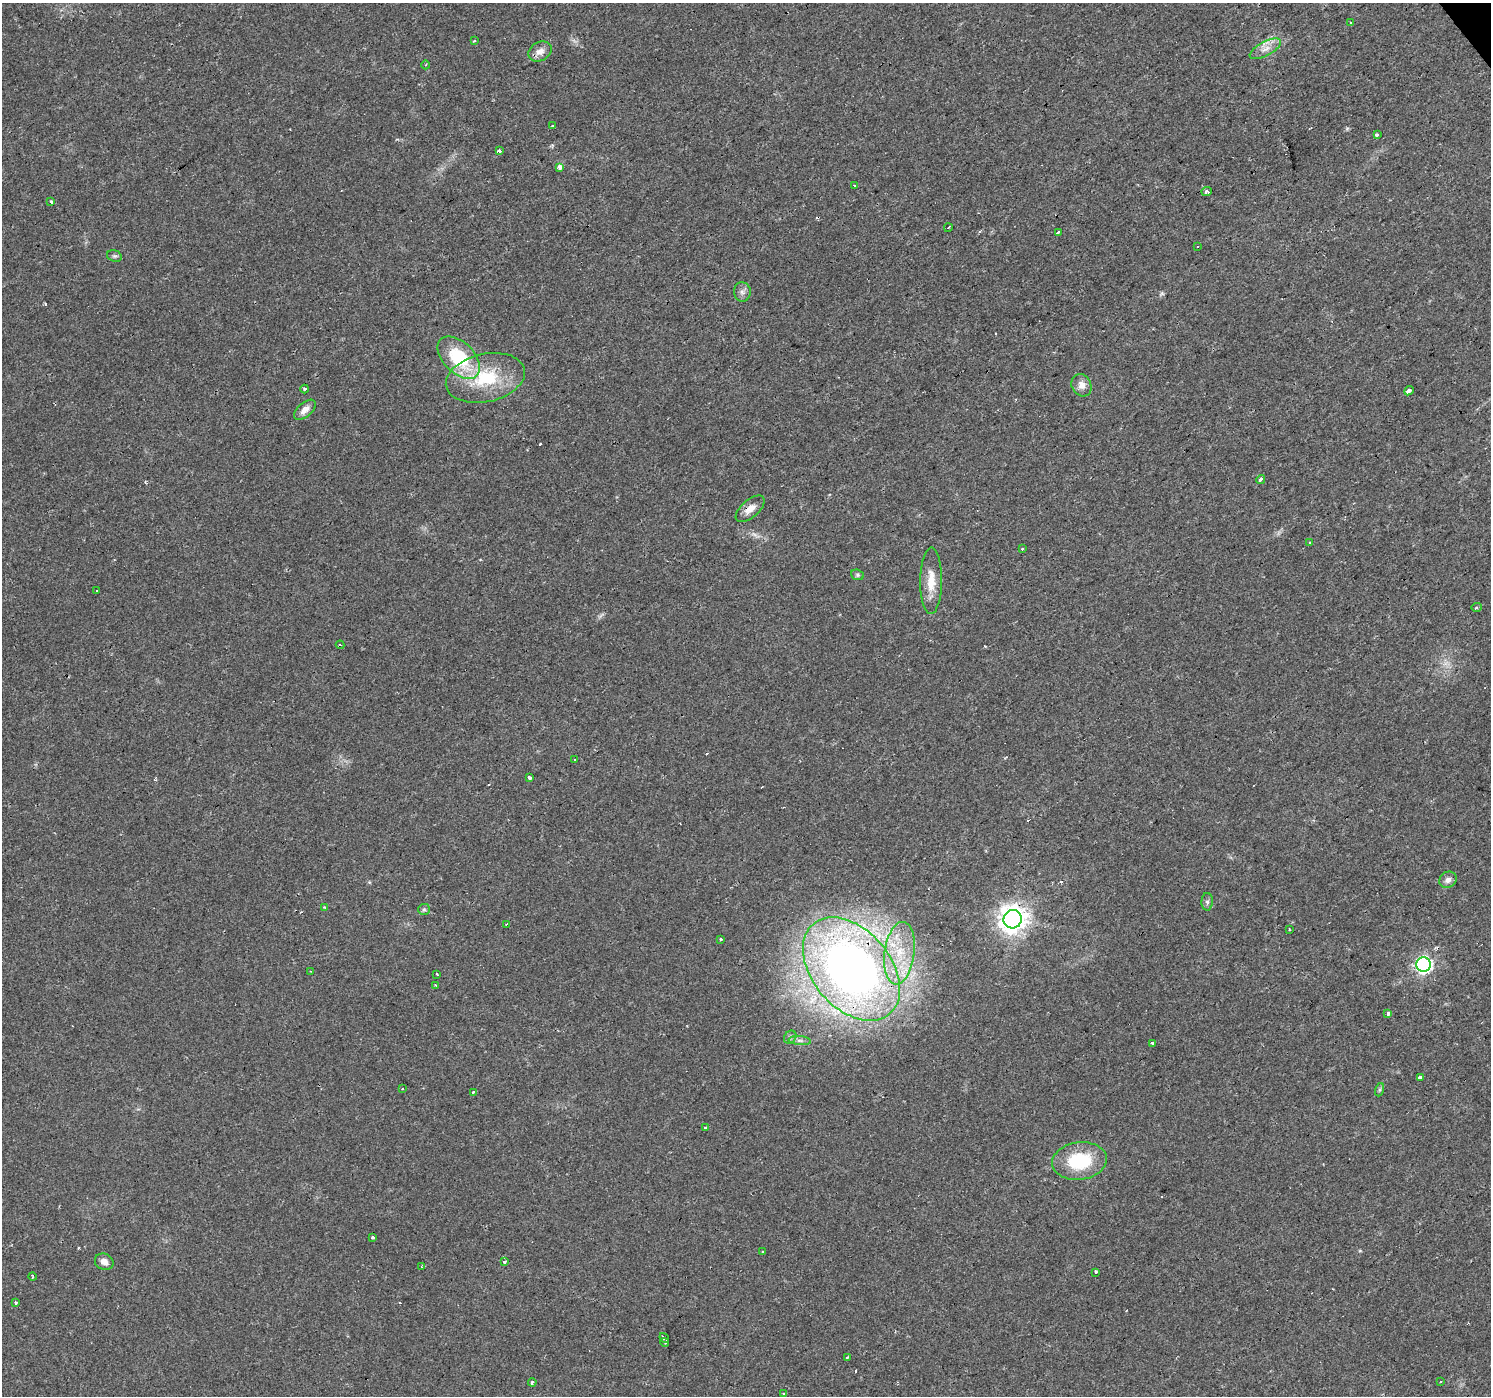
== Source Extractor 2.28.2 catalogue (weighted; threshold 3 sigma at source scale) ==
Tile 10 of 4 x 4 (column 2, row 3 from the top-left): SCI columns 1492-2980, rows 1585-2978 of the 5959 x 5893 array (HDU 1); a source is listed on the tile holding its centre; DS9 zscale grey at full resolution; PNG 1493 x 1398 px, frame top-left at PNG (2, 3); each listed source drawn as its Kron ellipse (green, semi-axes under 4 px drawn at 4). Shown black and unused: <1% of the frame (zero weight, under 2 of 3 exposures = <1% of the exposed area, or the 3 px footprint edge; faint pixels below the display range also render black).
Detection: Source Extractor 2.28.2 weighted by HDU 2 'WHT'; one run over the whole footprint, this tile lists its part. Background 0.0205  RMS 0.0033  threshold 0.0149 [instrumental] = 3 sigma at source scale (4.5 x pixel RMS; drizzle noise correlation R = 1.50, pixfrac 1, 0.0396/0.0396 arcsec/px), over >= 5 px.
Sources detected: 86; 2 too faint to see at this stretch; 12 cosmic-ray / hot-pixel residue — neither listed nor drawn; the other 72 listed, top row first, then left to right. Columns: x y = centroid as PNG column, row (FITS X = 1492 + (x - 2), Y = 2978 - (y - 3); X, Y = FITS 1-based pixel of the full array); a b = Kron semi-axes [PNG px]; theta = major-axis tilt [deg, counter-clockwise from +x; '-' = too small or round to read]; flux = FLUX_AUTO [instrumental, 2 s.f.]
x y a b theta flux
1350 23 3 3 - 0.78
475 41 4 3 - 0.47
1265 49 17 7 29 2.9
540 51 12 9 29 2.5
426 65 4 3 - 0.33
552 126 3 2 - 0.57
1377 135 3 3 - 10
499 151 3 3 - 3.5
559 168 4 3 - 4.9
854 185 3 3 - 0.84
1207 192 5 3 - 1.6
51 202 3 3 - 1.3
948 228 4 3 - 0.42
1058 232 4 3 - 2.3
1197 247 2 2 - 0.35
114 256 7 5 -18 0.75
742 292 9 8 - 1.5
459 358 25 15 -45 20
485 378 40 24 13 21
1081 385 11 9 -61 2.4
305 389 4 4 - 0.4
1409 391 5 3 - 2.8
305 410 13 7 41 2.6
1261 479 4 3 - 2.3
750 509 17 8 41 2.9
1310 543 3 3 - 1.2
1022 549 3 3 - 0.4
857 575 6 5 - 0.61
931 581 33 11 89 6.5
97 591 3 3 - 0.91
1477 607 5 4 - 0.58
340 645 4 3 - 0.4
574 759 3 3 - 0.74
530 777 4 3 - 1.8
1448 880 9 7 35 1.7
1207 902 9 5 88 0.93
324 907 2 2 - 0.27
424 909 6 5 - 0.56
1013 919 9 9 - 370
506 924 3 3 - 0.51
1289 929 3 3 - 0.37
721 940 3 3 - 1.8
899 953 31 15 82 14
1424 964 7 7 - 84
851 969 59 39 -49 260
310 971 2 2 - 0.25
437 974 3 2 - 0.47
436 985 4 2 - 0.55
1388 1014 4 3 - 20
790 1037 7 5 48 0.83
800 1041 11 4 -5 1.1
1153 1043 4 3 - 2.7
1420 1078 4 3 - 5.3
403 1089 3 3 - 0.59
1379 1090 7 4 71 0.61
473 1092 3 3 - 1.8
705 1128 3 3 - 0.78
1079 1161 27 18 8 19
372 1238 3 3 - 1.1
763 1252 3 3 - 1
104 1262 9 8 - 2.1
504 1262 3 3 - 1.3
421 1267 4 3 - 0.48
1096 1272 3 3 - 2.4
33 1276 4 2 - 0.46
16 1303 3 3 - 0.47
664 1338 5 3 - 2.1
665 1342 4 2 - 0.49
847 1357 3 3 - 1.1
532 1382 4 3 - 0.92
1440 1382 3 3 - 0.42
784 1394 3 2 - 0.39
Overlapping masked pixels (flux is a lower limit): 5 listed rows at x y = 459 358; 750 509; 1013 919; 899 953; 851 969
Unlisted compact peaks at least as high as the median listed source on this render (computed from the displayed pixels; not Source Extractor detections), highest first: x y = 1347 128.